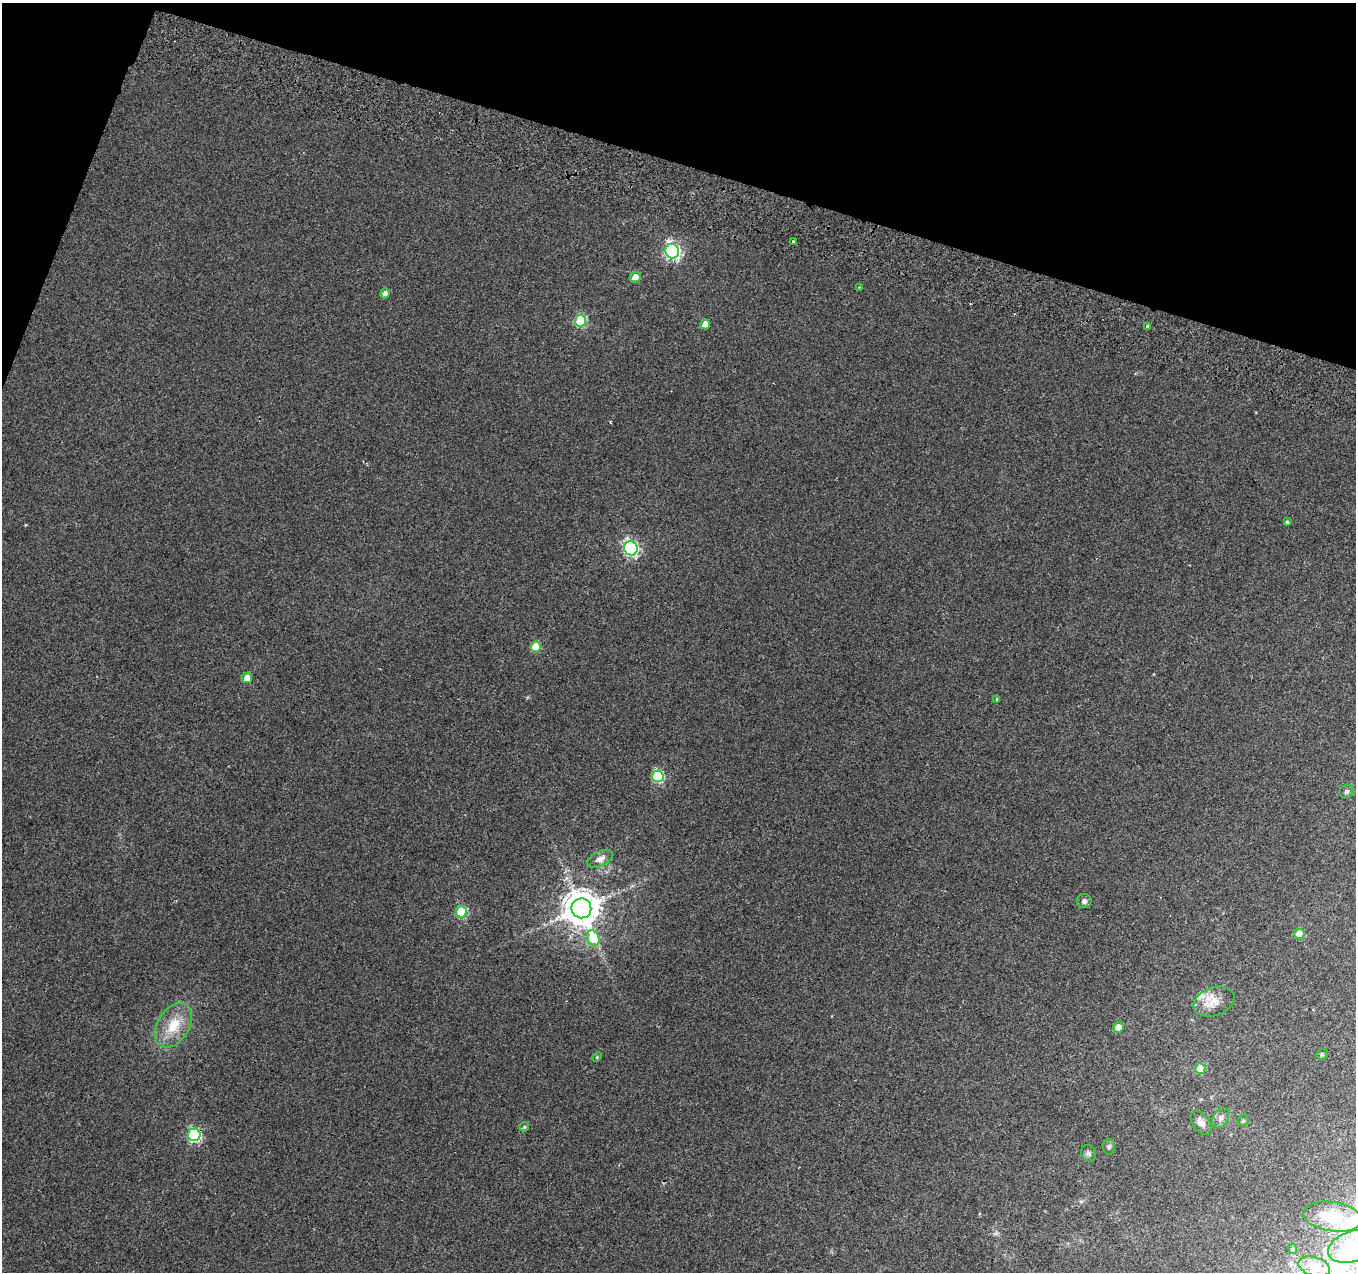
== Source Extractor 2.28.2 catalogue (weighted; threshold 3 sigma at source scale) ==
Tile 2 of 4 x 4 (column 2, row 1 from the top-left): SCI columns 1376-2729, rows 4081-5350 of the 5469 x 5685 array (HDU 1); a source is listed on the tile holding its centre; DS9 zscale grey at full resolution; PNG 1358 x 1274 px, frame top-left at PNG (2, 3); each listed source drawn as its Kron ellipse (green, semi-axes under 4 px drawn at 4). Shown black and unused: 15% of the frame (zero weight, under 2 of 3 exposures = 3% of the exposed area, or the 3 px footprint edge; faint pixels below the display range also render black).
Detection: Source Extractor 2.28.2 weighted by HDU 2 'WHT'; one run over the whole footprint, this tile lists its part. Background 0.00285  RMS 0.0046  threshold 0.0208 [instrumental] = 3 sigma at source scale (4.5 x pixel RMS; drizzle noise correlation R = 1.50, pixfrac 1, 0.0396/0.0396 arcsec/px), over >= 5 px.
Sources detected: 42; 2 inside a brighter object's white glare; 1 cosmic-ray / hot-pixel residue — neither listed nor drawn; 1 inside a brighter listed object's ellipse — not listed separately; the other 38 listed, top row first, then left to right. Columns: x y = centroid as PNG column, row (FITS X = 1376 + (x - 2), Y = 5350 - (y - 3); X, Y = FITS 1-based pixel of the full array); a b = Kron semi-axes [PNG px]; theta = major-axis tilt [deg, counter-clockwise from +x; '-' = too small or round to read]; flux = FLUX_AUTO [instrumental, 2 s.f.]
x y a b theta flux
793 241 3 3 - 5.2
672 251 7 6 - 110
635 277 5 5 - 3.7
859 287 4 3 - 0.32
385 293 5 5 - 2.2
581 321 6 5 - 32
705 324 5 5 - 4.4
1147 326 4 3 - 1.6
1287 522 3 3 - 0.65
631 548 7 6 - 98
536 647 5 5 - 14
247 678 5 5 - 5.8
997 699 4 4 - 0.61
658 776 6 6 - 42
1346 791 7 6 - 1.3
600 859 14 7 25 3.1
1084 901 7 7 - 1.6
581 908 10 10 - 1100
461 912 5 5 - 28
1299 934 5 5 - 13
593 938 8 6 -68 19
1214 1002 21 14 20 7.1
173 1025 24 15 58 13
1118 1027 5 5 - 4.1
1322 1054 6 5 - 0.76
597 1057 5 4 - 0.5
1200 1069 5 5 - 13
1220 1118 11 7 59 2.1
1243 1121 6 5 - 0.99
1201 1123 13 8 -55 3.1
524 1127 5 4 - 0.7
194 1135 6 6 - 65
1109 1147 8 6 -83 1
1089 1153 9 7 -61 1.5
1332 1217 29 14 -8 14
1352 1246 25 15 19 11
1293 1249 5 3 - 0.48
1314 1266 16 9 -15 3.8
Overlapping masked pixels (flux is a lower limit): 1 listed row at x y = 194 1135
Isophote crosses this tile's border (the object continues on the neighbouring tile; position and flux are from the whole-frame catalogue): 1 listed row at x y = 1352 1246